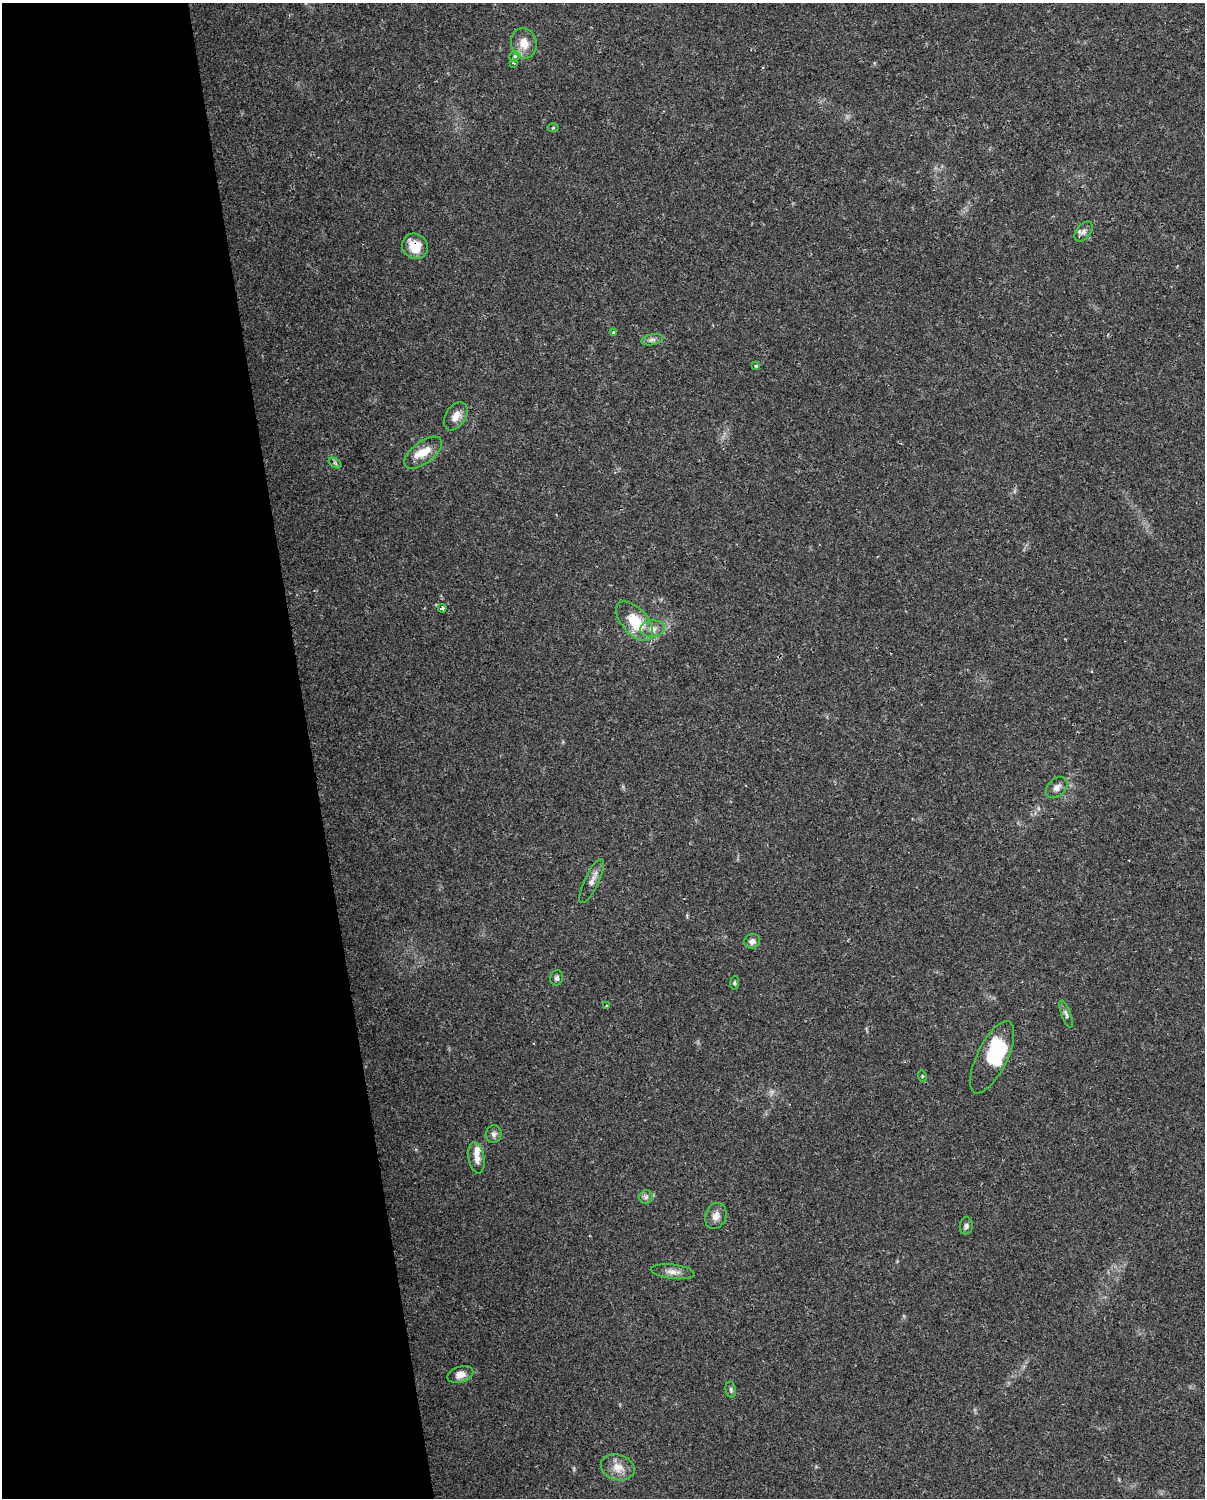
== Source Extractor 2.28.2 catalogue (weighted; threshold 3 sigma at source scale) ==
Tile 5 of 4 x 3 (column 1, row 2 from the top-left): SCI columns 1-1203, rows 1524-3019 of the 4812 x 4588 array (HDU 1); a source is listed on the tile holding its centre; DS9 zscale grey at full resolution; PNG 1207 x 1500 px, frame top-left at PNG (2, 3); each listed source drawn as its Kron ellipse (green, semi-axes under 4 px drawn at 4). Shown black and unused: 26% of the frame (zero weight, under 2 of 3 exposures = <1% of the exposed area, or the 3 px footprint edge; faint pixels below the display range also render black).
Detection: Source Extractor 2.28.2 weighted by HDU 2 'WHT'; one run over the whole footprint, this tile lists its part. Background 0.0362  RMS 0.0036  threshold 0.0163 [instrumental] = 3 sigma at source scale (4.5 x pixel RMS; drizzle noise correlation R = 1.50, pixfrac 1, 0.0396/0.0396 arcsec/px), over >= 5 px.
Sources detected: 37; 1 inside a brighter object's white glare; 1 cosmic-ray / hot-pixel residue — neither listed nor drawn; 2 inside a brighter listed object's ellipse — not listed separately; the other 33 listed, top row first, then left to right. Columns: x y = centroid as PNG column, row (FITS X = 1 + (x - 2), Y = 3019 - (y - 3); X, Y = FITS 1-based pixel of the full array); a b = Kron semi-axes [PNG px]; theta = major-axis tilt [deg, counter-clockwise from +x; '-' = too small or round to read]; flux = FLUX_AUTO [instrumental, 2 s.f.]
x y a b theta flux
524 43 15 12 -75 4.7
515 56 5 4 - 0.95
514 63 3 3 - 0.44
553 127 5 3 - 0.36
1084 231 11 7 51 1.5
415 246 13 12 - 6.9
614 332 4 3 - 1.8
652 340 11 5 11 1.3
756 365 4 3 - 0.68
456 416 15 10 57 3.2
423 453 22 11 37 5.7
335 463 7 4 -34 0.71
442 608 4 3 - 1.9
635 621 24 13 -48 11
653 629 12 8 6 2.5
1057 787 12 8 41 2
592 881 24 7 64 2.6
752 941 8 7 - 1.5
557 978 8 6 76 0.95
734 983 7 4 85 0.58
606 1006 3 2 - 0.45
1066 1014 14 4 -70 0.98
992 1057 39 15 64 23
922 1076 6 3 -72 0.38
494 1134 9 8 - 1.3
476 1158 16 8 -80 2.8
646 1197 7 7 - 1.1
716 1216 13 10 68 2.5
966 1226 9 6 84 1
673 1272 22 7 -7 2.6
460 1375 13 8 17 2.9
731 1390 8 5 -80 0.74
618 1467 17 12 -16 4.4
Overlapping masked pixels (flux is a lower limit): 1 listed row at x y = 415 246